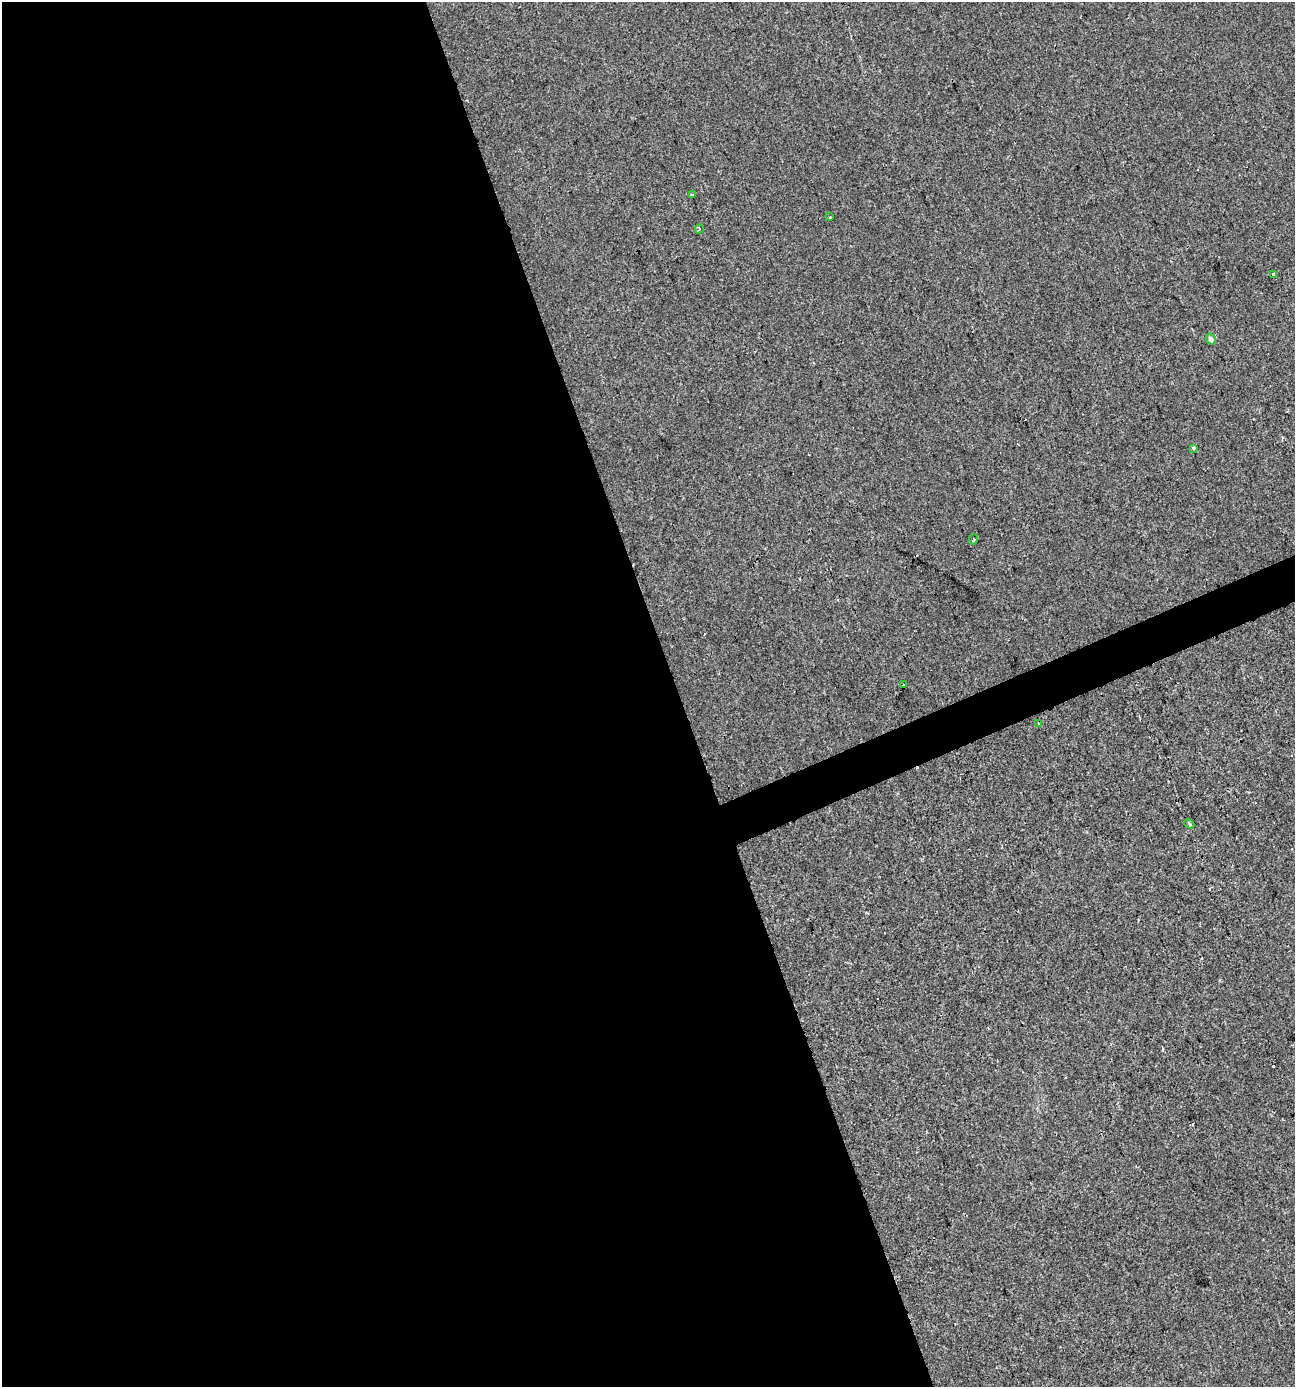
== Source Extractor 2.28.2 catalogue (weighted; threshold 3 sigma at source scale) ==
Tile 9 of 4 x 4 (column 1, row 3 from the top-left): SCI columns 78-1370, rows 1385-2769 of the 5383 x 5538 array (HDU 1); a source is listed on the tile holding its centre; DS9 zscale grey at full resolution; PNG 1297 x 1389 px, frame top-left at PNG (2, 2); each listed source drawn as its Kron ellipse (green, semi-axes under 4 px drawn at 4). Shown black and unused: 54% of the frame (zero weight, under 2 of 3 exposures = <1% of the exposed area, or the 3 px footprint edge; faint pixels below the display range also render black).
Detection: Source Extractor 2.28.2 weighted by HDU 2 'WHT'; one run over the whole footprint, this tile lists its part. Background -1.12e-04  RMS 0.0051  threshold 0.0231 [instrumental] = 3 sigma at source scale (4.5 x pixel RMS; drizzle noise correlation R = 1.50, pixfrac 1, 0.0396/0.0396 arcsec/px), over >= 5 px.
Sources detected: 13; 3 cosmic-ray / hot-pixel residue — neither listed nor drawn; the other 10 listed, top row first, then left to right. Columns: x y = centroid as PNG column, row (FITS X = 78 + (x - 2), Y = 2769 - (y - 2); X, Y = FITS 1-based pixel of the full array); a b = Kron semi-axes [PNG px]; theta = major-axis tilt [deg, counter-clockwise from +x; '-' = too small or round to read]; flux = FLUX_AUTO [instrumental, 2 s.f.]
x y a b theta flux
692 194 3 2 - 0.78
830 217 3 2 - 0.54
699 229 5 2 - 0.49
1274 274 3 3 - 2.6
1211 339 6 5 - 1.7
1193 448 3 3 - 1.7
973 539 5 3 - 0.57
903 684 2 2 - 0.53
1039 723 3 3 - 1.2
1189 824 5 3 - 0.86